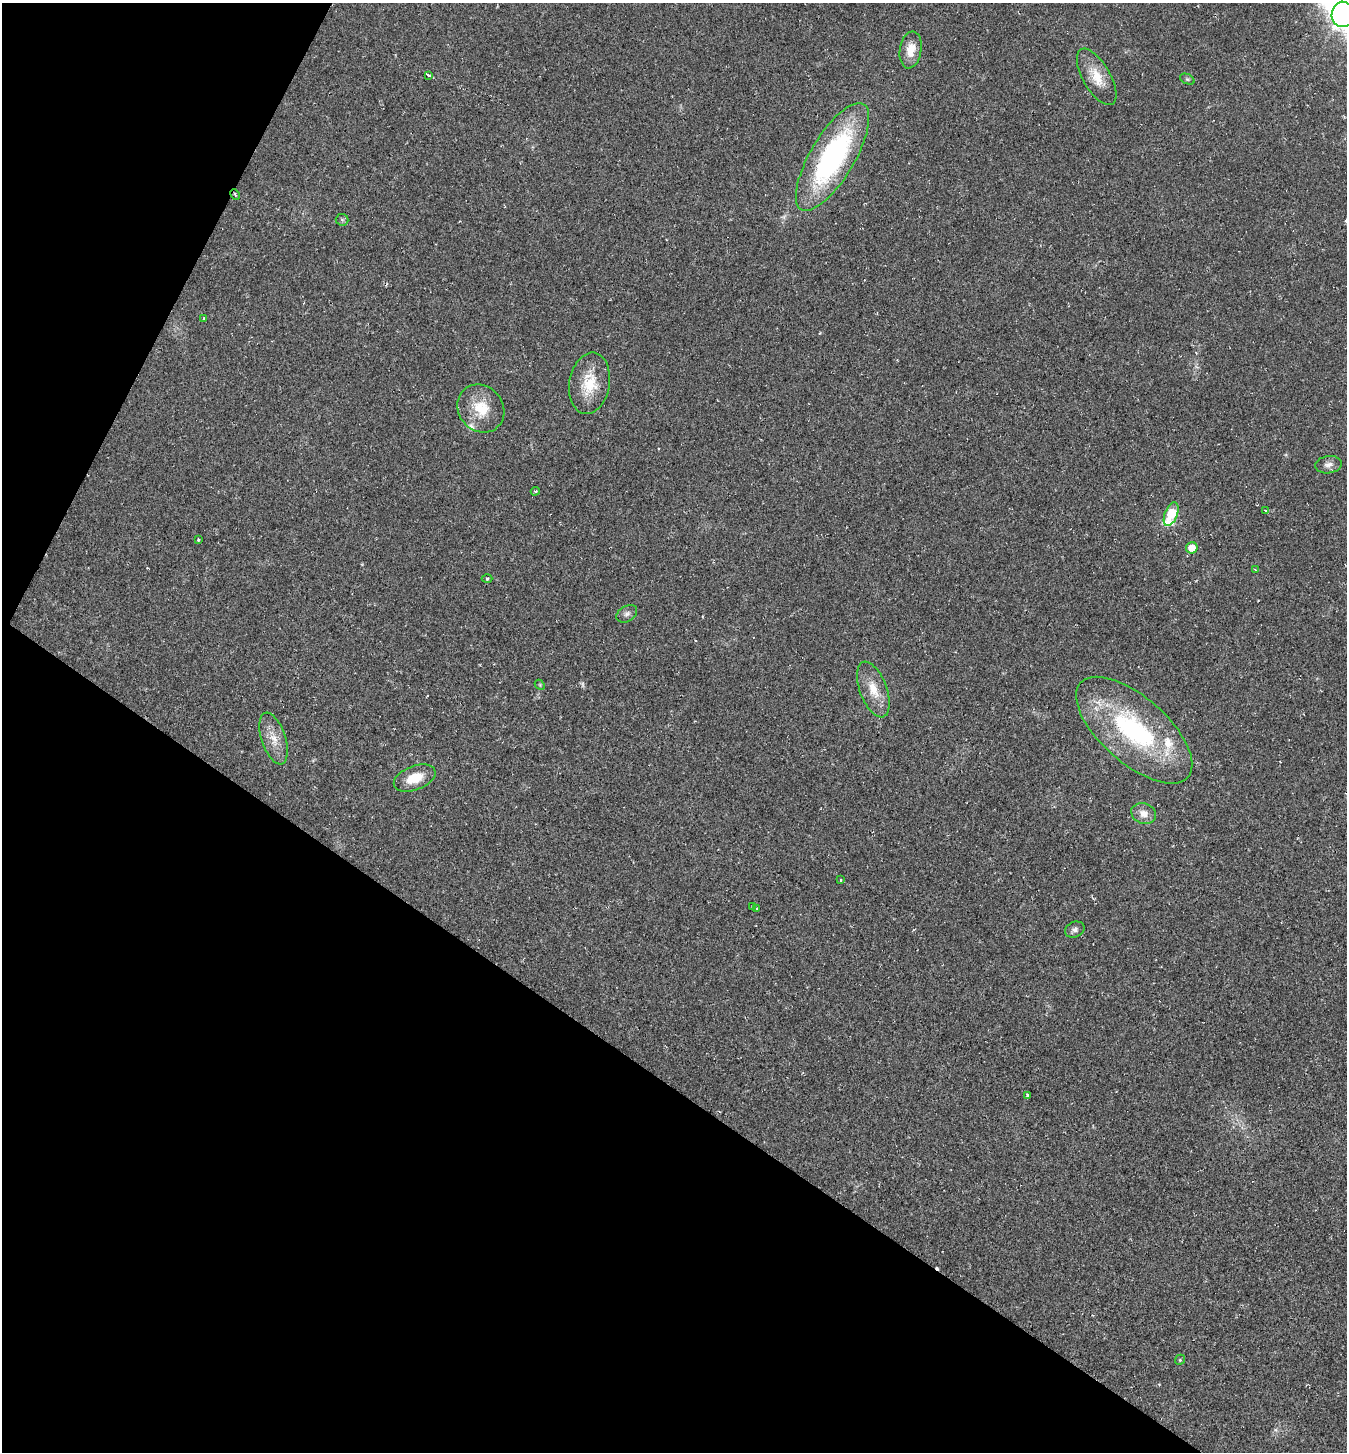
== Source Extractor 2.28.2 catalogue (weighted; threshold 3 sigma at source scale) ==
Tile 9 of 4 x 4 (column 1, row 3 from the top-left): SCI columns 285-1629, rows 1451-2900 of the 5808 x 5800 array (HDU 1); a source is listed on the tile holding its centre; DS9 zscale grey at full resolution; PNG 1349 x 1454 px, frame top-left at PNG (2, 3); each listed source drawn as its Kron ellipse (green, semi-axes under 4 px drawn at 4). Shown black and unused: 31% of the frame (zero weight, under 2 of 3 exposures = <1% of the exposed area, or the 3 px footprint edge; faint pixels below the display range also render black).
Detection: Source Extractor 2.28.2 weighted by HDU 2 'WHT'; one run over the whole footprint, this tile lists its part. Background 0.0201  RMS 0.0059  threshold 0.0266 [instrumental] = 3 sigma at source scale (4.5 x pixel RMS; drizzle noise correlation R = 1.50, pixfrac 1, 0.05/0.05 arcsec/px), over >= 5 px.
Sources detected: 36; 1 too faint to see at this stretch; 1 cosmic-ray / hot-pixel residue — neither listed nor drawn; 2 inside a brighter listed object's ellipse — not listed separately; the other 32 listed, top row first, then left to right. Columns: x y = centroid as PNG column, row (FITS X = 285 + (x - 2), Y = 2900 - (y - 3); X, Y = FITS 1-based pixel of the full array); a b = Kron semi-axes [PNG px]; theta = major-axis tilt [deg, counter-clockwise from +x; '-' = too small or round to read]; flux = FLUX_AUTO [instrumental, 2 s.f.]
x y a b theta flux
1343 14 12 11 - 230
911 50 18 11 81 8.4
428 75 4 3 - 16
1097 77 31 14 -60 13
1187 79 7 5 -25 1.1
832 157 61 22 59 120
235 194 5 2 - 0.69
342 220 6 6 - 1
204 318 3 2 - 0.53
589 383 31 20 80 19
481 409 25 22 -50 17
1328 465 13 8 8 3.5
535 491 4 3 - 0.65
1265 510 3 3 - 0.66
1171 514 12 6 68 32
198 540 3 2 - 0.67
1192 548 6 5 - 7.7
1255 569 3 2 - 0.53
487 578 5 3 - 0.67
627 614 11 7 32 2.5
540 685 6 4 -47 0.74
873 689 29 13 -69 12
1134 730 71 33 -41 95
274 738 27 12 -71 9
415 778 22 12 21 12
1144 813 13 10 -22 5.5
841 880 3 3 - 0.55
752 906 3 3 - 1.1
756 908 3 3 - 2.3
1075 930 10 7 23 2.4
1028 1095 3 3 - 2.3
1180 1360 5 4 - 0.75
Overlapping masked pixels (flux is a lower limit): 1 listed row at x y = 235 194
Isophote crosses this tile's border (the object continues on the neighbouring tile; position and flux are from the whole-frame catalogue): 1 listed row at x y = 1343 14